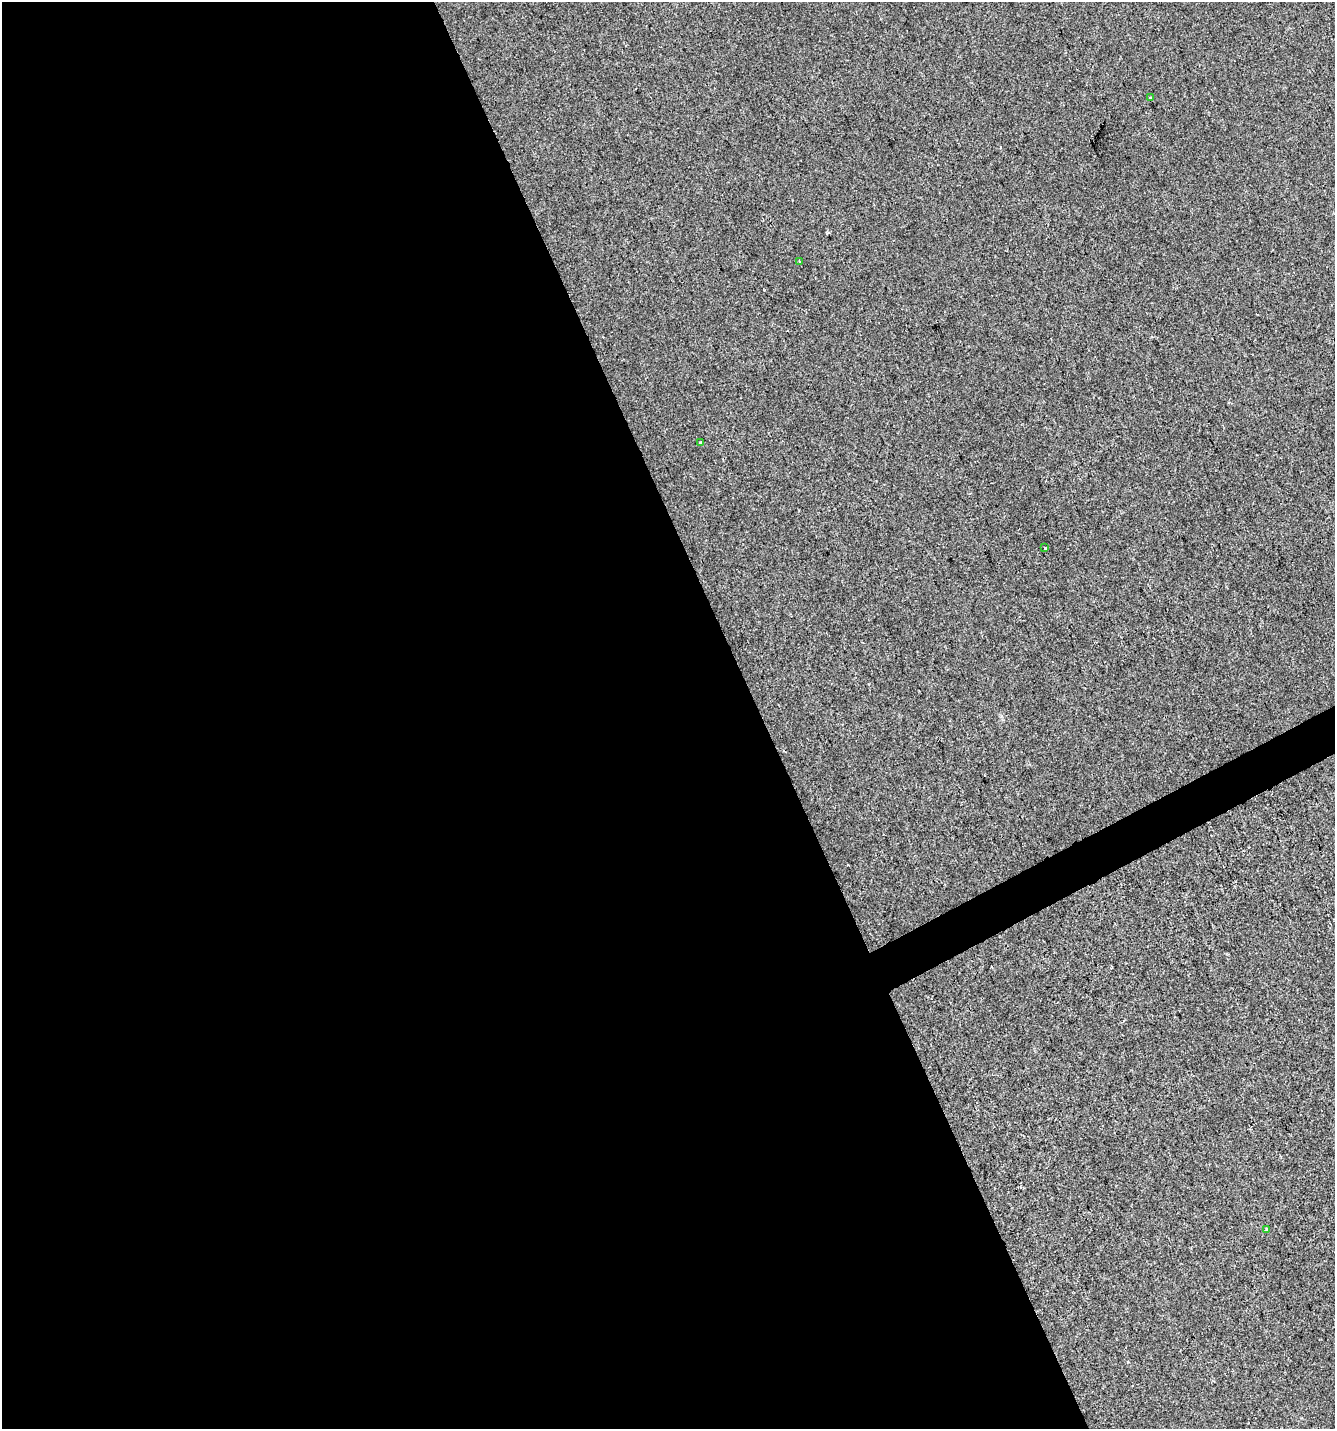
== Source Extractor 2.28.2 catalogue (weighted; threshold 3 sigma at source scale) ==
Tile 9 of 4 x 4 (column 1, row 3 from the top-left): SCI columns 95-1427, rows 1429-2855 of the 5579 x 5708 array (HDU 1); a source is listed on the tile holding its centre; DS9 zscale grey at full resolution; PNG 1337 x 1431 px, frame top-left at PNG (2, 2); each listed source drawn as its Kron ellipse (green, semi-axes under 4 px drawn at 4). Shown black and unused: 58% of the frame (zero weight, under 2 of 3 exposures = <1% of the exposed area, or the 3 px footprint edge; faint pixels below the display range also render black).
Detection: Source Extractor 2.28.2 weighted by HDU 2 'WHT'; one run over the whole footprint, this tile lists its part. Background 9.99e-06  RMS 0.0042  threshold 0.0187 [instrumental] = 3 sigma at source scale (4.5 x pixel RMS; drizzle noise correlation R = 1.50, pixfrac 1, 0.0396/0.0396 arcsec/px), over >= 5 px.
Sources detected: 5; all 5 listed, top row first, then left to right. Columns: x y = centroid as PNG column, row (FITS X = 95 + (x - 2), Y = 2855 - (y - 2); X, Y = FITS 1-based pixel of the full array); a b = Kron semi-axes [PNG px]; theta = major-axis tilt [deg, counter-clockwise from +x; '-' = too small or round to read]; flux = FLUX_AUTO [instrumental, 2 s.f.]
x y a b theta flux
1151 98 3 3 - 0.97
799 261 3 3 - 0.77
700 442 3 3 - 0.68
1044 548 3 3 - 1.5
1267 1230 4 3 - 1.3